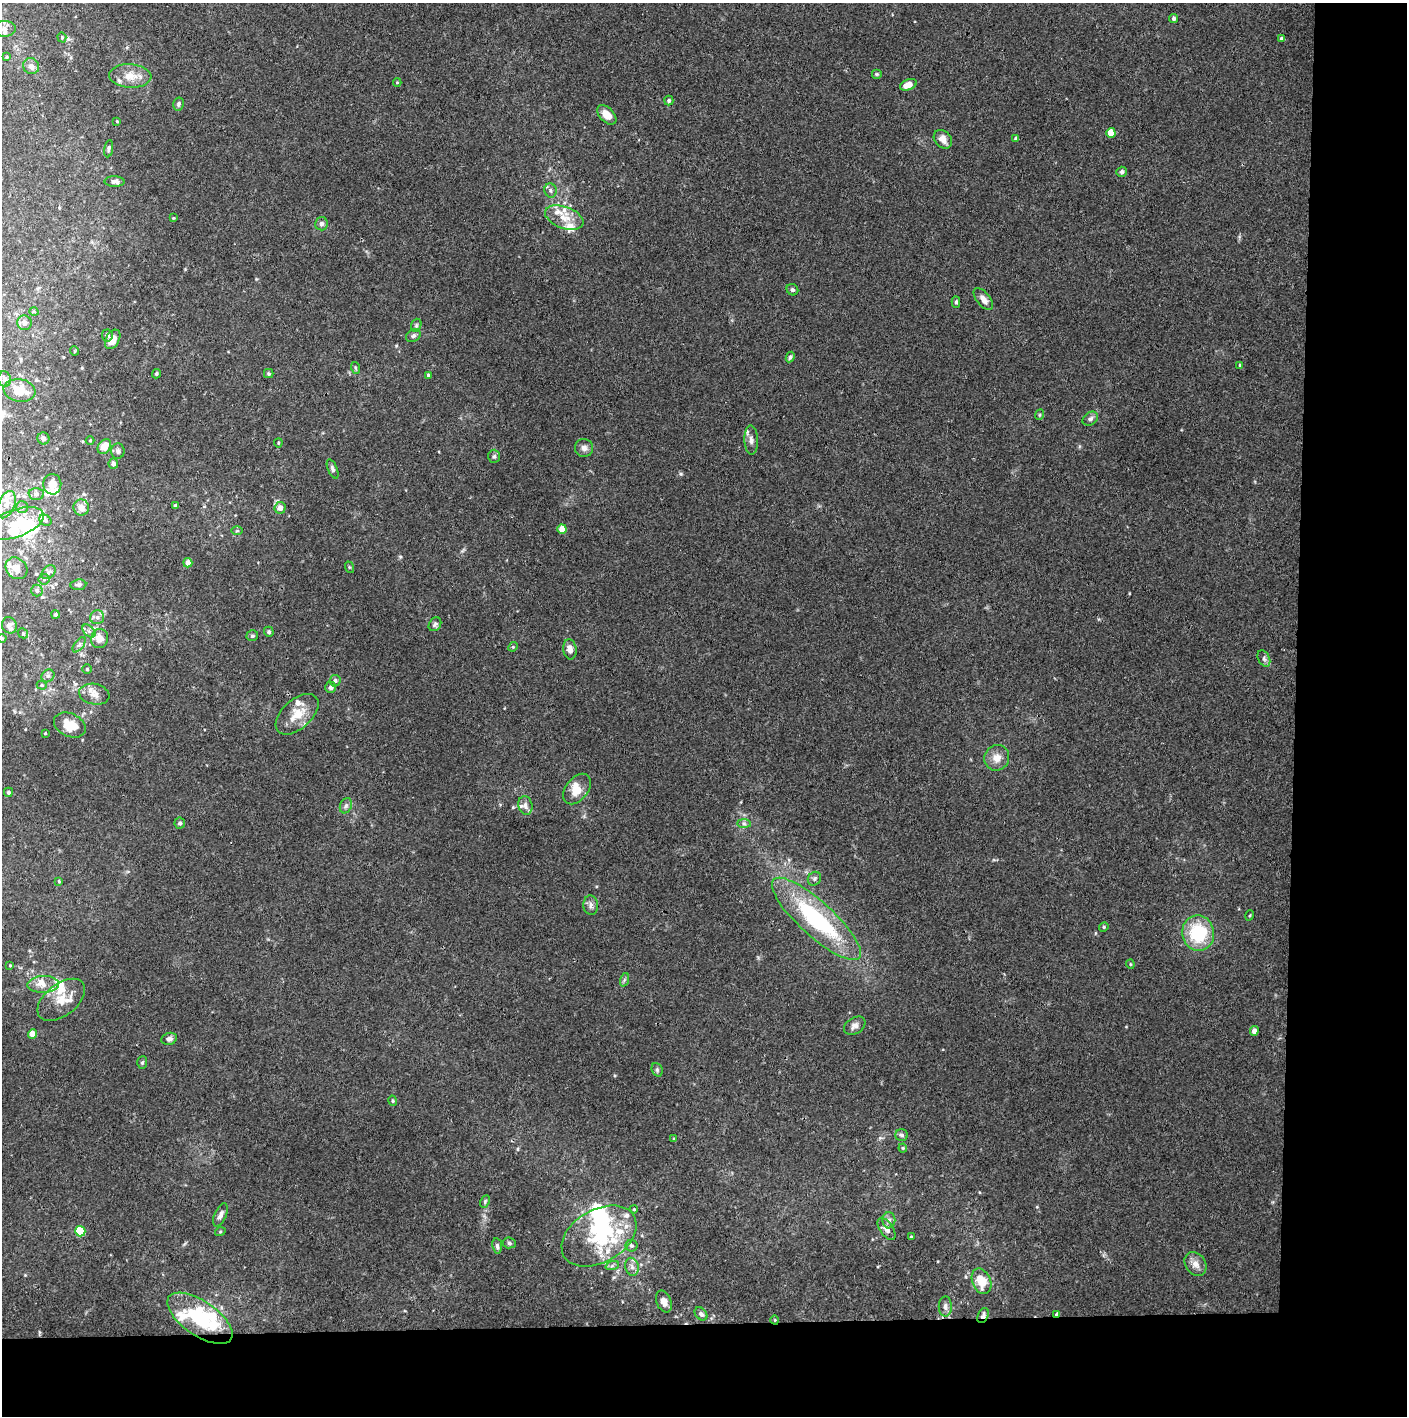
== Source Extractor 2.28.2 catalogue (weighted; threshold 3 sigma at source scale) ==
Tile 9 of 3 x 3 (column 3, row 3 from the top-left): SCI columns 2812-4216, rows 1-1414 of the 4221 x 4245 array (HDU 1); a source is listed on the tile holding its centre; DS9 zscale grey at full resolution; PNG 1409 x 1418 px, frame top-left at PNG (2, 3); each listed source drawn as its Kron ellipse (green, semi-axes under 4 px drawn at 4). Shown black and unused: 14% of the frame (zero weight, under 3 of 4 exposures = <1% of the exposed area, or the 3 px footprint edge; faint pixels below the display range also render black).
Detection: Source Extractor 2.28.2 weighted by HDU 2 'WHT'; one run over the whole footprint, this tile lists its part. Background 0.0339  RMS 0.0046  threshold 0.0208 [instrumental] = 3 sigma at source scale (4.5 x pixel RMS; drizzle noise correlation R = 1.50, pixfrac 1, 0.05/0.05 arcsec/px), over >= 5 px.
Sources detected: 181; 9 inside a brighter object's white glare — neither listed nor drawn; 25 inside a brighter listed object's ellipse — not listed separately; the other 147 listed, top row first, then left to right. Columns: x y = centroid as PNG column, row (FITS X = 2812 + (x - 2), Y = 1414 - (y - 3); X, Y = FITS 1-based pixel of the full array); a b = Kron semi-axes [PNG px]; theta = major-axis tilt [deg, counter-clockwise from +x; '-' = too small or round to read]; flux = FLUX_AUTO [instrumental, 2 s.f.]
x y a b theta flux
1174 18 5 4 - 1.1
4 29 11 8 5 2.4
62 37 5 4 - 0.62
1281 39 4 3 - 1
7 57 4 4 - 0.47
31 66 8 7 - 2.4
876 74 5 5 - 0.64
130 76 21 12 -4 7.3
397 82 4 4 - 0.44
908 85 8 5 22 4.6
669 101 5 4 - 0.89
178 104 6 5 - 1.1
607 115 12 7 -46 5.5
117 121 3 3 - 0.37
1111 133 5 4 - 8.7
943 139 10 8 -47 3.5
1016 139 4 3 - 1.3
109 149 9 4 80 0.85
1122 172 5 5 - 1.1
115 181 10 5 -1 1.5
551 190 7 6 - 1.2
173 218 4 3 - 0.45
564 218 20 11 -20 7
321 224 7 6 - 1.5
792 290 6 5 - 0.93
983 299 13 6 -52 2.9
956 302 5 4 - 0.84
34 312 5 3 - 0.44
24 323 7 7 - 1.9
416 325 7 5 71 0.85
107 335 6 5 - 1.3
413 336 8 6 34 1.3
113 339 10 6 61 4.3
74 351 5 3 - 0.37
790 357 5 4 - 0.94
1240 365 4 4 - 0.53
356 368 6 3 -70 0.53
156 374 5 4 - 0.74
269 374 5 4 - 0.7
428 375 3 3 - 0.7
4 379 8 6 -78 1.4
20 390 16 11 -10 7.7
1039 415 5 3 - 0.44
1090 419 8 6 32 1.3
43 438 6 6 - 1.4
90 440 4 3 - 0.37
751 440 14 7 -88 2.4
278 443 4 4 - 0.49
104 447 8 6 54 5.7
584 448 9 9 - 2.1
118 451 7 6 - 1.3
494 456 6 5 - 0.94
113 464 5 5 - 1.8
333 469 10 4 -67 1.1
52 484 10 9 - 3.7
36 494 8 6 -2 1.2
6 505 14 8 68 4.1
175 506 4 3 - 0.85
22 507 6 6 - 0.96
81 507 8 8 - 3.7
280 508 6 5 - 3.3
45 520 6 5 - 0.84
14 524 31 13 20 12
562 529 4 4 - 7
237 531 6 4 1 0.6
188 563 5 4 - 3.2
349 567 6 4 -72 0.52
16 568 12 10 -44 4.1
48 572 8 5 43 1.4
44 579 5 5 - 0.75
78 585 8 5 5 1.5
37 591 6 5 - 1.3
56 614 4 4 - 0.67
97 617 7 7 - 1.6
435 624 7 6 - 1.1
9 625 8 7 - 2.7
89 631 8 5 -45 1.3
269 632 5 4 - 0.96
23 633 5 4 - 0.71
252 636 6 5 - 0.91
2 638 4 4 - 0.44
100 639 9 8 - 5.5
79 645 9 4 54 1.4
513 647 5 4 - 0.59
570 649 10 6 -83 3.1
1264 658 9 5 -64 1.2
87 669 4 4 - 0.54
48 676 7 6 - 1.2
335 681 6 5 - 1.1
42 685 5 4 - 0.58
330 687 6 5 - 1.5
94 694 15 10 -11 4.1
297 714 26 14 42 9.1
70 725 17 11 -25 9.9
45 733 3 2 - 0.41
997 758 13 12 - 4.7
577 789 17 11 51 6.9
8 792 4 4 - 0.94
525 805 9 7 -77 2.1
346 806 8 6 68 1.2
180 823 5 5 - 0.96
744 824 7 4 -1 1
814 879 7 6 - 1.2
59 881 4 3 - 0.45
591 905 10 7 -86 1.9
1250 915 5 3 - 0.46
816 919 58 17 -42 55
1104 927 5 4 - 0.65
1198 933 18 16 -81 25
1130 964 4 4 - 0.53
10 965 4 4 - 0.4
624 980 7 4 72 0.84
43 984 16 8 2 4.2
61 1000 27 16 38 8.4
855 1026 11 8 31 2.3
1254 1031 5 4 - 2.4
32 1034 4 4 - 7.6
169 1039 8 6 19 1.6
142 1063 6 5 - 0.8
657 1070 7 5 -69 0.84
393 1101 5 4 - 0.6
902 1135 6 6 - 1.2
674 1139 4 4 - 0.51
903 1148 4 4 - 0.49
485 1201 6 4 64 0.73
634 1209 4 3 - 0.54
220 1215 12 6 66 2
889 1220 8 6 -89 1.7
886 1229 13 6 -56 2.7
80 1231 5 5 - 23
220 1232 5 3 - 0.48
599 1236 40 26 30 33
911 1237 3 3 - 0.58
509 1243 6 5 - 0.89
497 1246 8 5 -82 1.1
632 1246 6 6 - 0.84
1195 1264 13 10 -56 3.6
612 1266 7 4 19 0.88
632 1267 9 6 -76 2
981 1281 13 9 -67 9.2
664 1301 11 7 -67 2.9
945 1307 10 6 90 1.8
701 1314 7 5 -48 1.6
1057 1314 4 3 - 1.3
983 1316 8 5 67 1.7
200 1318 38 17 -35 41
775 1320 4 3 - 0.41
Overlapping masked pixels (flux is a lower limit): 3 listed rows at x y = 1057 1314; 983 1316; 775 1320
Isophote crosses this tile's border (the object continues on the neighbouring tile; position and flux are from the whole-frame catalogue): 2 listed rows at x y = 4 29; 2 638
Unlisted compact peaks at least as high as the median listed source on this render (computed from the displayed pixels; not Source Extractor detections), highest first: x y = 681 474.